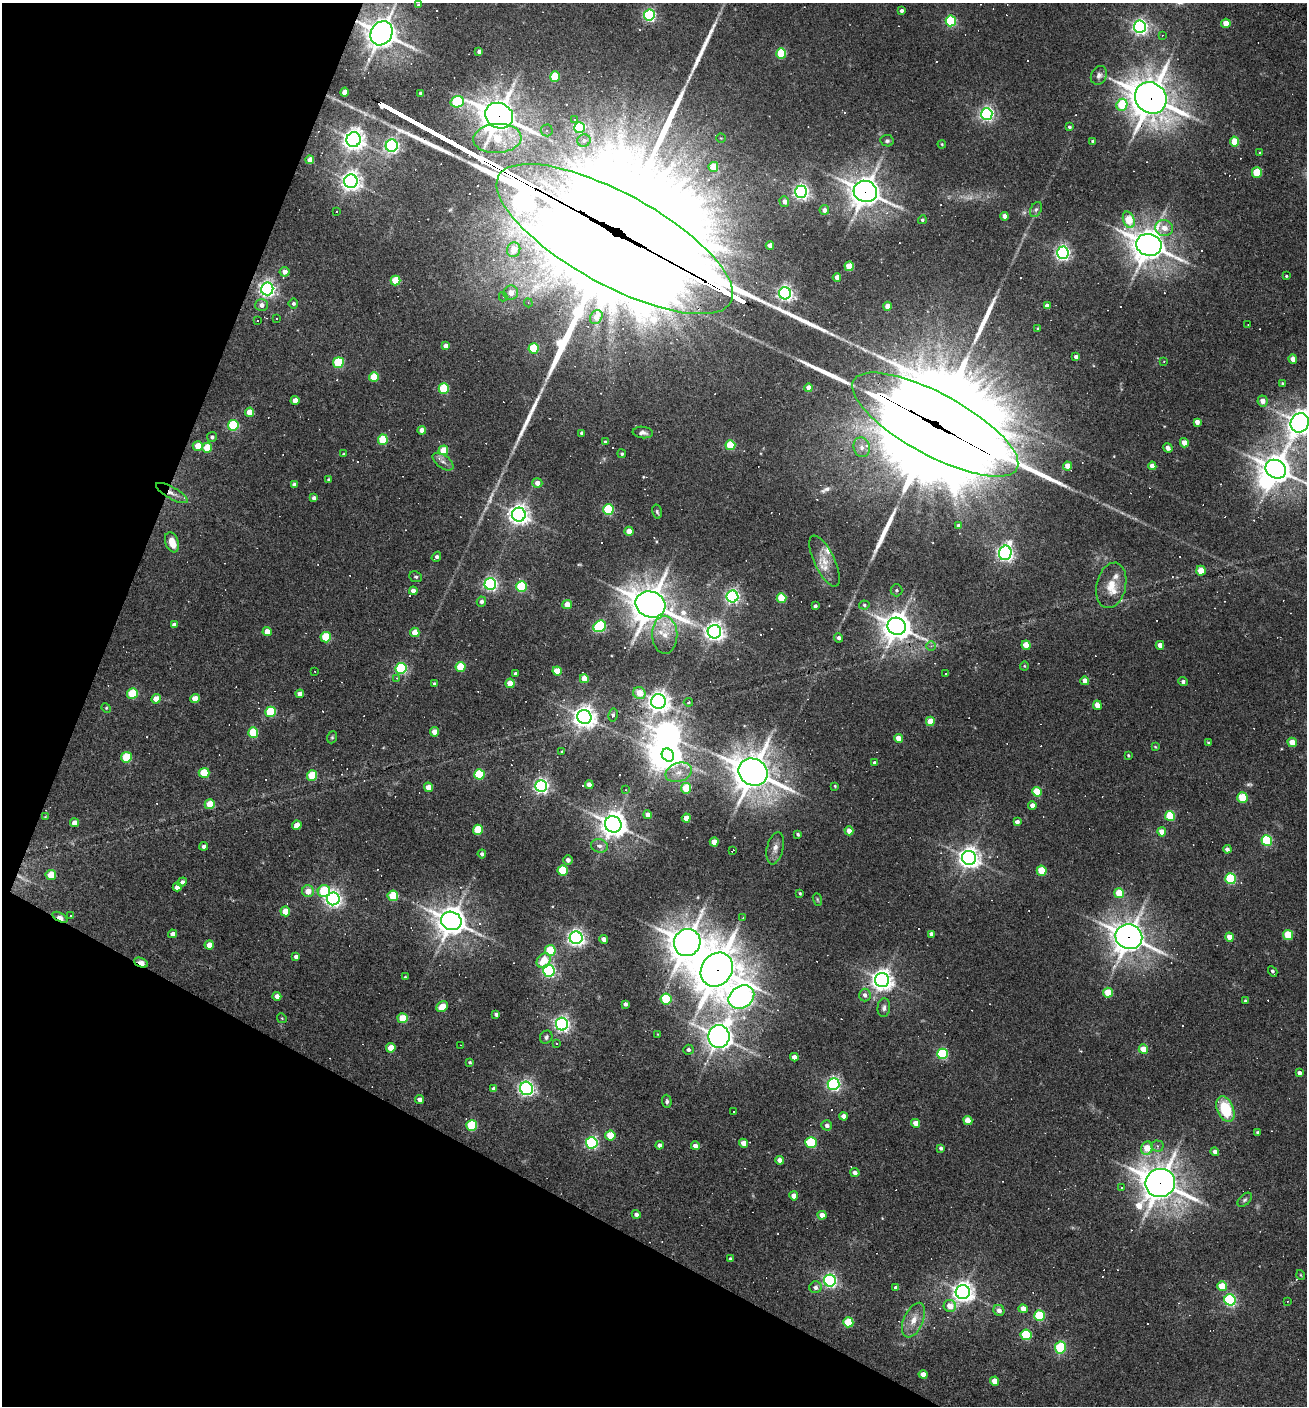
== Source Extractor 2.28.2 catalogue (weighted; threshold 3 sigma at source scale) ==
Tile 9 of 4 x 4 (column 1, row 3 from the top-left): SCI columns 272-1576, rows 1405-2808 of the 5628 x 5617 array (HDU 1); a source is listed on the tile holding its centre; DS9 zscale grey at full resolution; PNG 1309 x 1408 px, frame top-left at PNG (2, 3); each listed source drawn as its Kron ellipse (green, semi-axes under 4 px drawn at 4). Shown black and unused: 22% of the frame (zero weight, under 3 of 4 exposures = <1% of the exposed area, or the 3 px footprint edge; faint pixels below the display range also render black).
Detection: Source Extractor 2.28.2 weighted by HDU 2 'WHT'; one run over the whole footprint, this tile lists its part. Background 0.0388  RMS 0.0052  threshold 0.0232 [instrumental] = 3 sigma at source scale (4.5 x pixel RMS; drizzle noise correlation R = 1.50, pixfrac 1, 0.05/0.05 arcsec/px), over >= 5 px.
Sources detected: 437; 6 too faint to see at this stretch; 4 inside a brighter object's white glare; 77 cosmic-ray / hot-pixel residue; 9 long thin detections or spike segments (spike, bleed or trail) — neither listed nor drawn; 8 inside a brighter listed object's ellipse — not listed separately; the other 333 listed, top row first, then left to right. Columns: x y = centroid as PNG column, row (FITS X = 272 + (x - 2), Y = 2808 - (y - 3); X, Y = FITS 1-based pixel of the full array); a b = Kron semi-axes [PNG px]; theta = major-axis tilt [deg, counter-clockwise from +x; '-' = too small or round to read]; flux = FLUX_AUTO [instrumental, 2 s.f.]
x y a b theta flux
418 5 4 3 - 0.58
901 11 3 3 - 1.5
649 15 5 5 - 100
951 21 5 5 - 47
1226 23 5 4 - 7.2
1140 27 6 6 - 180
381 33 12 10 60 850
1162 35 3 3 - 0.43
479 52 4 3 - 1.5
781 53 5 5 - 27
1099 75 10 7 61 2.2
555 77 5 5 - 25
345 92 4 4 - 5.6
421 94 4 4 - 1.8
1151 98 17 15 -43 1200
457 102 7 5 16 55
1122 105 6 5 - 23
987 114 6 5 - 140
499 116 14 12 -27 890
575 120 4 3 - 0.48
1069 127 3 3 - 1
580 128 5 5 - 54
547 130 6 6 - 1.5
497 138 24 14 3 23
721 138 5 4 - 0.53
354 140 7 7 - 380
584 141 6 6 - 1.5
887 141 7 5 -10 1.2
1093 141 4 3 - 1.4
1235 141 5 4 - 15
942 144 4 3 - 0.55
392 146 6 6 - 140
1260 153 4 3 - 0.54
310 160 4 4 - 4.4
713 167 5 5 - 11
1257 173 5 5 - 20
351 181 7 6 - 310
865 191 12 10 -23 680
801 192 6 6 - 180
784 201 5 5 - 2.7
1036 209 8 5 62 1.3
824 210 5 5 - 2.9
336 212 3 2 - 0.45
1005 216 4 4 - 4.4
922 220 4 4 - 0.97
1129 220 8 5 -71 16
1164 228 9 8 - 4.6
615 239 132 46 -29 35000
1149 245 13 11 -17 940
770 246 4 4 - 3.8
514 250 7 6 - 7.7
1063 253 6 6 - 170
849 266 5 4 - 13
285 272 5 5 - 3
1286 276 3 3 - 0.58
837 277 4 4 - 3.6
395 280 5 5 - 18
267 289 6 6 - 200
511 293 7 7 - 4.9
785 293 6 6 - 190
503 297 5 4 - 0.67
528 303 4 4 - 0.66
293 304 5 5 - 1.2
262 305 6 6 - 3
887 306 4 4 - 5
1047 306 4 4 - 3.1
596 317 7 6 - 3.5
277 318 3 2 - 0.58
257 321 3 2 - 0.73
1248 325 2 2 - 0.3
1037 328 4 3 - 0.54
446 346 4 4 - 4.1
533 348 5 5 - 27
1076 357 4 4 - 2.3
1293 359 4 4 - 4.7
1164 361 3 3 - 0.43
338 363 5 5 - 40
374 377 5 5 - 17
1282 383 3 3 - 0.53
809 388 4 4 - 4.2
444 389 5 5 - 31
295 400 4 4 - 4.9
1262 401 5 5 - 4.4
249 412 5 4 - 8.1
1197 422 4 4 - 3.4
1300 423 10 9 - 610
233 425 5 5 - 45
935 425 93 31 -29 27000
422 430 4 4 - 4.2
643 432 10 5 -6 2
582 433 4 3 - 1.3
212 437 5 5 - 1.3
383 440 5 5 - 25
605 441 4 3 - 0.58
1184 443 4 4 - 6.4
730 445 5 5 - 23
198 446 5 5 - 9.3
862 447 10 8 -75 3
207 448 5 5 - 15
1168 448 5 4 - 3.1
443 450 5 5 - 13
343 454 4 3 - 0.48
622 454 4 4 - 0.89
443 462 12 6 -36 2.6
1068 466 4 4 - 5.7
1152 466 4 4 - 4.1
1276 469 11 9 -30 790
328 479 3 3 - 0.67
537 483 5 5 - 3.5
294 485 4 4 - 2.2
172 493 18 6 -29 3.4
314 498 4 4 - 2.1
608 510 5 5 - 39
657 512 7 4 -76 0.99
519 515 7 7 - 350
958 526 4 4 - 1.3
629 531 4 4 - 6.8
172 542 10 6 -68 7.5
1005 553 7 6 - 210
436 557 5 4 - 1.6
824 561 28 10 -64 7.6
1201 571 5 4 - 10
416 577 6 5 - 1
490 584 6 5 - 130
1111 585 23 14 77 9.6
521 587 5 5 - 41
896 590 6 6 - 1.2
413 591 4 4 - 3.2
732 596 6 6 - 130
781 598 5 5 - 21
481 602 5 4 - 1.9
567 604 5 4 - 5.3
650 604 15 13 -22 1300
864 605 5 4 - 0.83
815 606 3 3 - 1.2
174 625 4 4 - 2.1
600 626 6 5 - 72
897 626 9 8 - 770
267 632 4 4 - 6.3
415 632 5 4 - 8.4
714 632 7 6 - 300
665 635 19 12 -88 9.4
326 637 5 5 - 25
838 638 4 4 - 1.8
1026 645 4 4 - 10
1160 645 4 4 - 4.1
931 646 5 5 - 0.91
1024 666 4 4 - 0.6
461 667 5 5 - 22
401 668 5 5 - 63
315 671 2 2 - 0.36
557 671 4 4 - 12
515 673 3 3 - 1.1
946 673 3 3 - 1.9
397 678 4 4 - 0.74
584 679 4 4 - 7.8
1085 681 4 4 - 4.2
1183 681 4 4 - 1.4
510 683 4 4 - 10
434 684 4 4 - 0.9
639 693 6 5 - 7.4
132 694 5 5 - 27
300 694 4 4 - 3.1
156 699 5 4 - 6.8
195 699 5 4 - 7.7
658 701 7 7 - 380
688 702 4 4 - 0.73
1097 705 5 4 - 5.7
106 708 5 4 - 0.59
270 712 5 5 - 31
613 715 6 5 - 1
584 717 7 7 - 440
930 721 5 4 - 9.1
253 732 5 5 - 23
435 732 4 4 - 6.4
332 737 6 5 - 0.77
898 738 4 4 - 5.5
1292 742 5 4 - 8.7
1208 743 4 3 - 0.73
1155 747 4 3 - 0.5
562 751 3 3 - 0.48
668 755 7 6 - 510
1128 755 4 3 - 0.67
126 757 5 5 - 28
875 763 4 4 - 1.8
679 772 13 9 19 4.9
753 772 15 13 -30 1200
204 773 5 5 - 20
480 774 5 5 - 31
312 775 5 5 - 19
589 785 4 4 - 5.7
541 786 6 6 - 170
835 786 4 3 - 0.59
428 787 5 4 - 6.1
686 788 5 5 - 19
626 790 3 3 - 0.47
1037 792 5 4 - 16
1242 797 5 5 - 26
210 804 5 5 - 12
1032 805 4 4 - 3.8
648 815 4 4 - 3.8
1170 816 5 5 - 28
45 817 3 3 - 0.46
686 818 4 4 - 5.6
1017 822 4 4 - 2.7
74 823 4 4 - 3.9
613 824 8 8 - 630
297 825 5 4 - 6.4
478 830 5 5 - 22
849 831 4 4 - 5
1162 832 4 4 - 6
798 834 4 3 - 0.97
1267 840 5 5 - 43
714 842 4 4 - 6.4
204 846 4 4 - 2.2
599 846 8 6 -19 2.2
775 848 16 8 77 3.6
1227 849 4 4 - 2.2
733 850 4 2 - 0.57
482 854 4 4 - 1.6
969 858 7 7 - 380
568 860 5 4 - 2.1
563 870 5 5 - 26
1042 871 5 5 - 18
51 875 5 5 - 13
1231 879 5 5 - 45
182 882 5 4 - 1.9
177 887 4 4 - 3.5
308 891 6 6 - 5.6
324 891 6 6 - 28
800 893 3 2 - 0.64
1119 893 5 5 - 17
393 896 5 5 - 24
333 899 6 6 - 210
817 900 6 4 -71 0.71
285 911 5 5 - 11
70 916 3 2 - 0.5
60 917 8 4 -28 6.7
743 918 3 3 - 0.43
451 921 10 9 - 810
173 934 4 4 - 2.5
931 934 4 4 - 2.3
1288 935 5 5 - 18
1129 937 13 12 - 700
1229 937 4 4 - 6
576 938 6 6 - 220
604 939 4 4 - 3.1
687 943 14 13 - 1100
209 945 4 4 - 5.6
550 950 5 5 - 21
296 956 4 4 - 1.7
544 960 8 6 47 11
141 963 7 4 -24 11
717 970 18 15 54 1700
549 971 6 6 - 98
1273 971 5 3 - 1.2
405 977 4 3 - 0.44
882 980 7 7 - 390
1108 993 5 5 - 16
865 995 6 6 - 2
277 996 4 4 - 3.6
741 997 14 10 34 310
666 999 5 5 - 32
1245 1001 3 3 - 0.83
625 1004 4 4 - 1.6
442 1007 6 5 - 6.3
884 1008 9 6 84 1.9
496 1014 4 3 - 1.3
282 1018 5 4 - 0.58
403 1018 5 5 - 15
562 1024 6 6 - 180
657 1034 3 2 - 0.32
719 1036 11 10 - 680
546 1037 7 6 - 1.6
557 1043 3 3 - 1
461 1045 3 2 - 0.28
391 1048 5 4 - 8.7
1143 1049 5 4 - 7.3
688 1050 5 5 - 1.5
943 1054 5 5 - 52
794 1057 4 4 - 3.5
470 1062 4 3 - 0.75
1299 1073 4 4 - 1.9
833 1084 6 6 - 110
526 1088 7 6 - 190
494 1089 4 4 - 2.3
420 1099 4 4 - 2.9
667 1101 6 4 -86 1.2
1225 1109 13 8 -68 25
733 1112 3 2 - 0.46
844 1116 4 4 - 3.7
968 1120 5 4 - 5.9
916 1123 4 4 - 5
827 1125 5 5 - 2.1
472 1126 5 5 - 36
1258 1132 3 3 - 1.2
610 1135 5 5 - 16
811 1142 5 5 - 37
592 1143 6 5 - 87
743 1143 4 4 - 4.5
659 1145 4 4 - 2.1
695 1146 4 4 - 2.9
1157 1146 6 5 - 1.3
941 1148 4 3 - 1.3
1147 1148 7 5 76 9.8
1215 1152 4 4 - 2.3
780 1160 4 4 - 4.1
855 1173 5 4 - 2.4
1160 1183 15 14 - 1100
1122 1188 4 3 - 0.57
794 1196 4 4 - 4.6
1245 1200 8 5 44 1.2
636 1214 4 4 - 1.8
822 1215 4 4 - 4.8
730 1259 3 3 - 1.2
1301 1275 5 3 - 0.43
830 1281 6 6 - 140
1222 1286 5 5 - 13
815 1287 6 6 - 2.2
896 1288 4 4 - 1.8
963 1292 7 7 - 370
1230 1300 6 5 - 78
1287 1301 3 2 - 0.41
950 1306 6 6 - 6.1
1023 1309 5 4 - 4.6
999 1310 6 5 - 2.6
1040 1316 5 5 - 36
913 1320 18 9 66 6.5
848 1322 5 5 - 20
1026 1335 5 5 - 36
1060 1348 6 5 - 32
923 1374 4 4 - 4.6
994 1381 4 4 - 7.4
Overlapping masked pixels (flux is a lower limit): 15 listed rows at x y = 381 33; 1151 98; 499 116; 865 191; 615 239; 935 425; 172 493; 897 626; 60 917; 1129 937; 687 943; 141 963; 717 970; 882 980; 1160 1183
Isophote crosses this tile's border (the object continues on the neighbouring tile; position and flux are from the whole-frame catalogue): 4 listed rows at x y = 381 33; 615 239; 1300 423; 1276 469